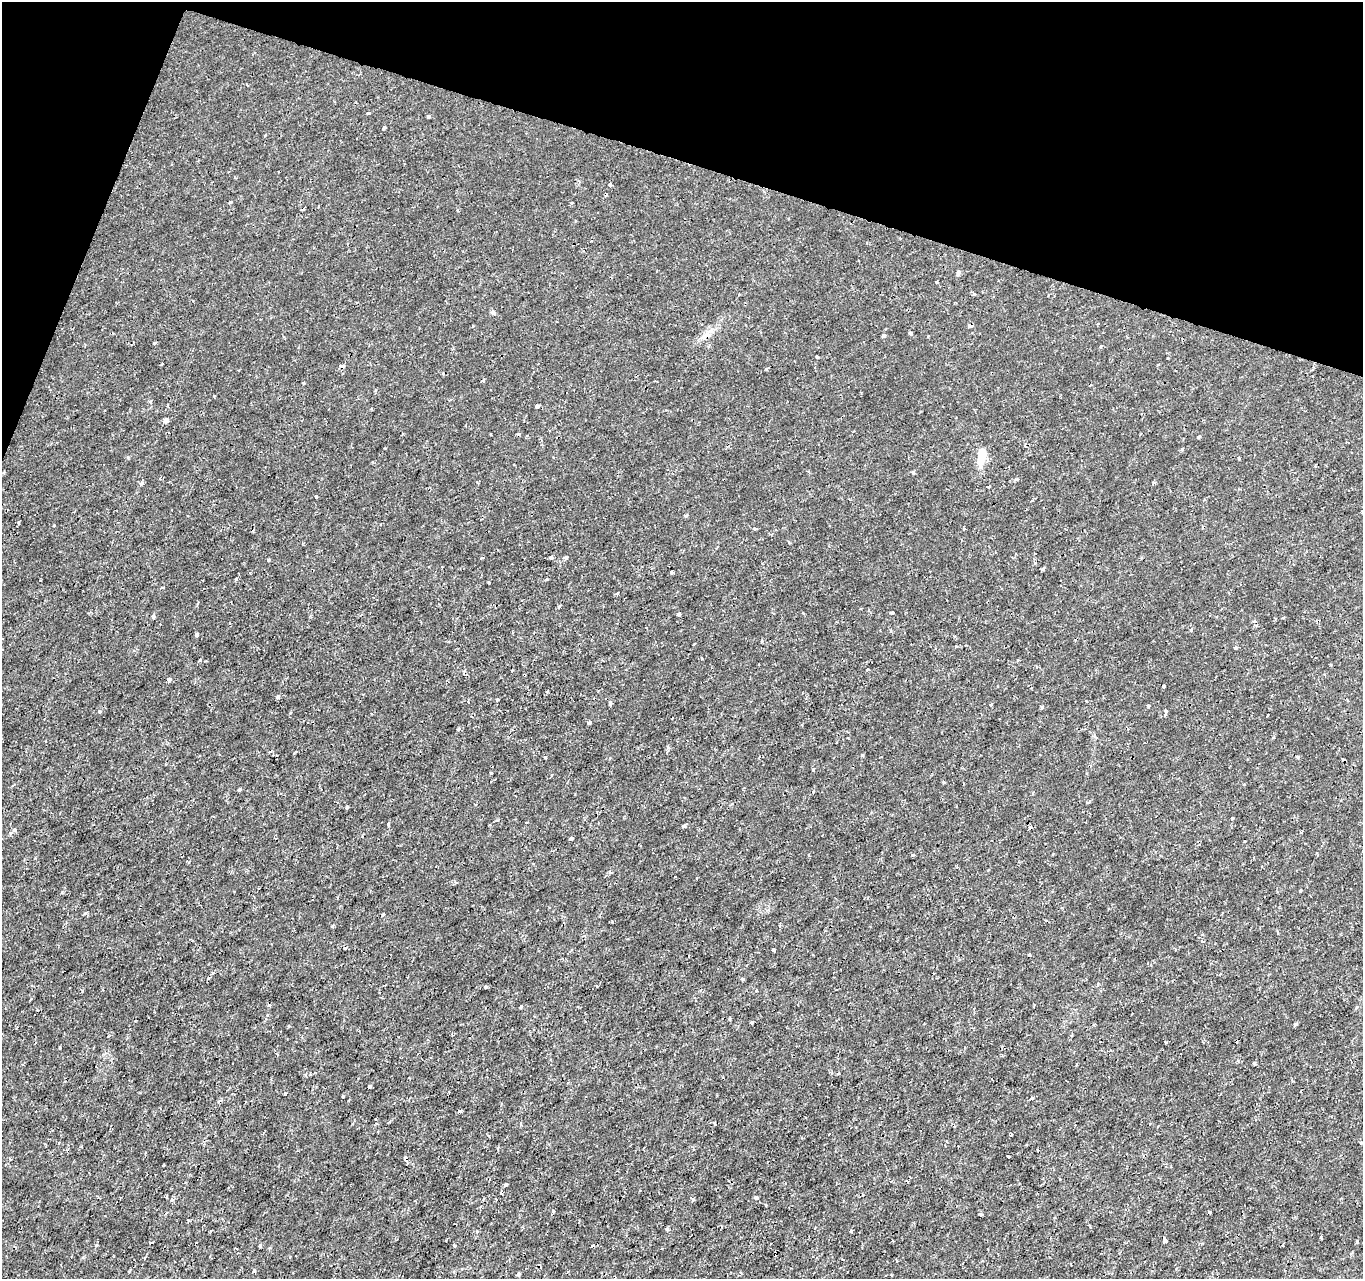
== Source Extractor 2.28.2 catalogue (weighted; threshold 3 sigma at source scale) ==
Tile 2 of 4 x 4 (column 2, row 1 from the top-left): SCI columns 1362-2722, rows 4045-5321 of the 5451 x 5597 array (HDU 1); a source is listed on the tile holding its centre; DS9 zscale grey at full resolution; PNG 1365 x 1281 px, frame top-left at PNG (2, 2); no overlay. Shown black and unused: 15% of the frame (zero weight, under 2 of 3 exposures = <1% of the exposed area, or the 3 px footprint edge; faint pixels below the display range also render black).
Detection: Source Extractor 2.28.2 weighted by HDU 2 'WHT'; one run over the whole footprint, this tile lists its part. Background -7.05e-05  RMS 9.5e-04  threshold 0.00429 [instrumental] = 3 sigma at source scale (4.5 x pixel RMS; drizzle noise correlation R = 1.50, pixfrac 1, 0.0396/0.0396 arcsec/px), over >= 5 px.
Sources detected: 149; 15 cosmic-ray / hot-pixel residue — not listed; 1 inside a brighter listed object's ellipse — not listed separately; the other 133 listed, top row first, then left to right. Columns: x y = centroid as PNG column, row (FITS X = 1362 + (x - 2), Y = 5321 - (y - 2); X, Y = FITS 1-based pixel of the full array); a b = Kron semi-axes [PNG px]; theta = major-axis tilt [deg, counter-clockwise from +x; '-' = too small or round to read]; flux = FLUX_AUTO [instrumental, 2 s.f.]
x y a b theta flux
368 113 4 3 - 0.096
428 116 3 3 - 0.38
384 128 5 3 - 0.11
265 135 3 2 - 0.18
610 185 4 3 - 0.15
230 202 4 3 - 0.17
572 203 3 2 - 0.13
958 273 10 3 82 0.16
937 282 4 3 - 0.11
974 294 4 3 - 0.17
493 312 6 5 - 0.17
970 326 4 3 - 0.38
910 333 3 3 - 0.39
884 335 4 3 - 0.46
928 336 4 2 - 0.077
155 343 3 3 - 0.2
1101 346 4 3 - 0.14
817 357 3 2 - 0.13
161 364 3 3 - 1.1
483 381 4 3 - 0.13
304 383 3 2 - 0.13
537 406 4 4 - 0.94
166 420 4 4 - 1.2
491 434 3 2 - 0.083
1199 437 3 3 - 0.22
1182 449 4 3 - 0.19
982 456 22 10 77 1.5
1239 458 3 3 - 0.12
1315 466 3 2 - 0.12
4 472 4 3 - 0.092
160 478 3 2 - 0.09
1017 479 5 4 - 0.17
477 482 4 2 - 0.086
142 483 3 3 - 0.54
316 497 3 3 - 0.36
18 523 5 2 - 0.13
964 528 3 2 - 0.2
551 557 4 4 - 0.22
565 558 4 3 - 0.51
268 559 3 3 - 0.15
1043 569 5 3 - 0.13
671 572 3 3 - 0.19
236 579 3 3 - 0.18
489 582 4 2 - 0.073
617 593 4 3 - 0.14
559 606 5 3 - 0.11
892 613 4 3 - 0.16
678 614 4 3 - 0.17
154 617 5 4 - 0.18
1255 621 5 5 - 0.23
196 635 3 3 - 0.26
761 641 4 3 - 0.11
694 644 3 3 - 0.24
1235 648 3 3 - 0.36
701 658 3 2 - 0.09
200 659 4 3 - 0.086
867 669 3 3 - 0.096
169 680 5 4 - 0.63
1164 686 3 3 - 0.39
277 697 4 3 - 0.31
497 699 4 3 - 0.11
1086 701 3 2 - 0.14
610 703 4 3 - 0.32
991 705 3 3 - 0.14
1148 705 5 3 - 0.13
1042 707 4 3 - 0.32
99 711 4 4 - 0.11
1165 711 8 4 -79 0.21
1268 714 3 2 - 0.07
589 722 3 3 - 0.26
458 729 4 4 - 0.13
668 747 6 3 -73 0.13
545 757 3 3 - 0.1
491 773 3 3 - 0.082
943 782 3 3 - 0.19
1244 784 3 3 - 0.1
239 789 3 3 - 0.35
1088 802 4 3 - 0.12
347 807 4 3 - 0.15
1232 818 3 3 - 0.096
388 824 4 4 - 0.11
683 826 4 3 - 0.49
1030 827 4 3 - 0.64
10 833 6 4 17 0.19
571 838 4 3 - 0.4
913 855 3 3 - 0.18
1300 890 4 3 - 0.09
383 914 3 2 - 0.094
780 925 4 3 - 0.12
1202 941 5 4 - 0.11
773 950 4 3 - 0.3
813 955 2 2 - 0.096
1029 955 3 3 - 0.14
743 979 4 3 - 0.14
597 986 3 3 - 0.11
485 987 5 3 - 0.11
756 991 3 3 - 0.28
521 1007 4 3 - 0.33
752 1023 3 3 - 0.25
1294 1025 5 3 - 0.13
1165 1042 4 3 - 0.11
60 1048 4 2 - 0.089
277 1054 4 3 - 0.11
1254 1063 4 3 - 0.14
369 1086 3 3 - 0.26
460 1111 4 3 - 0.16
715 1123 4 3 - 0.17
829 1134 3 3 - 0.28
1011 1135 3 3 - 0.13
1361 1143 3 2 - 0.12
1008 1156 3 3 - 0.16
405 1158 6 5 - 0.26
10 1159 4 3 - 0.089
1059 1179 3 2 - 0.097
506 1184 4 3 - 0.44
757 1198 4 3 - 0.4
692 1199 4 3 - 0.2
172 1200 5 4 - 0.26
766 1205 3 2 - 0.12
166 1213 5 3 - 0.11
981 1214 4 3 - 0.27
189 1220 5 3 - 0.14
815 1228 3 2 - 0.07
667 1229 3 3 - 0.27
851 1231 4 3 - 0.11
1321 1237 3 3 - 0.15
893 1241 3 2 - 0.08
1165 1241 4 4 - 0.76
454 1245 4 3 - 0.1
260 1246 3 3 - 0.17
592 1246 4 3 - 0.18
254 1271 4 4 - 0.14
519 1274 4 4 - 0.18
Overlapping masked pixels (flux is a lower limit): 2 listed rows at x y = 970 326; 405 1158
Unlisted compact peaks at least as high as the median listed source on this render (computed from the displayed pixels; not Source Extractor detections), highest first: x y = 332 926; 62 892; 285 1093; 482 558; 54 525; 547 579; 612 922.